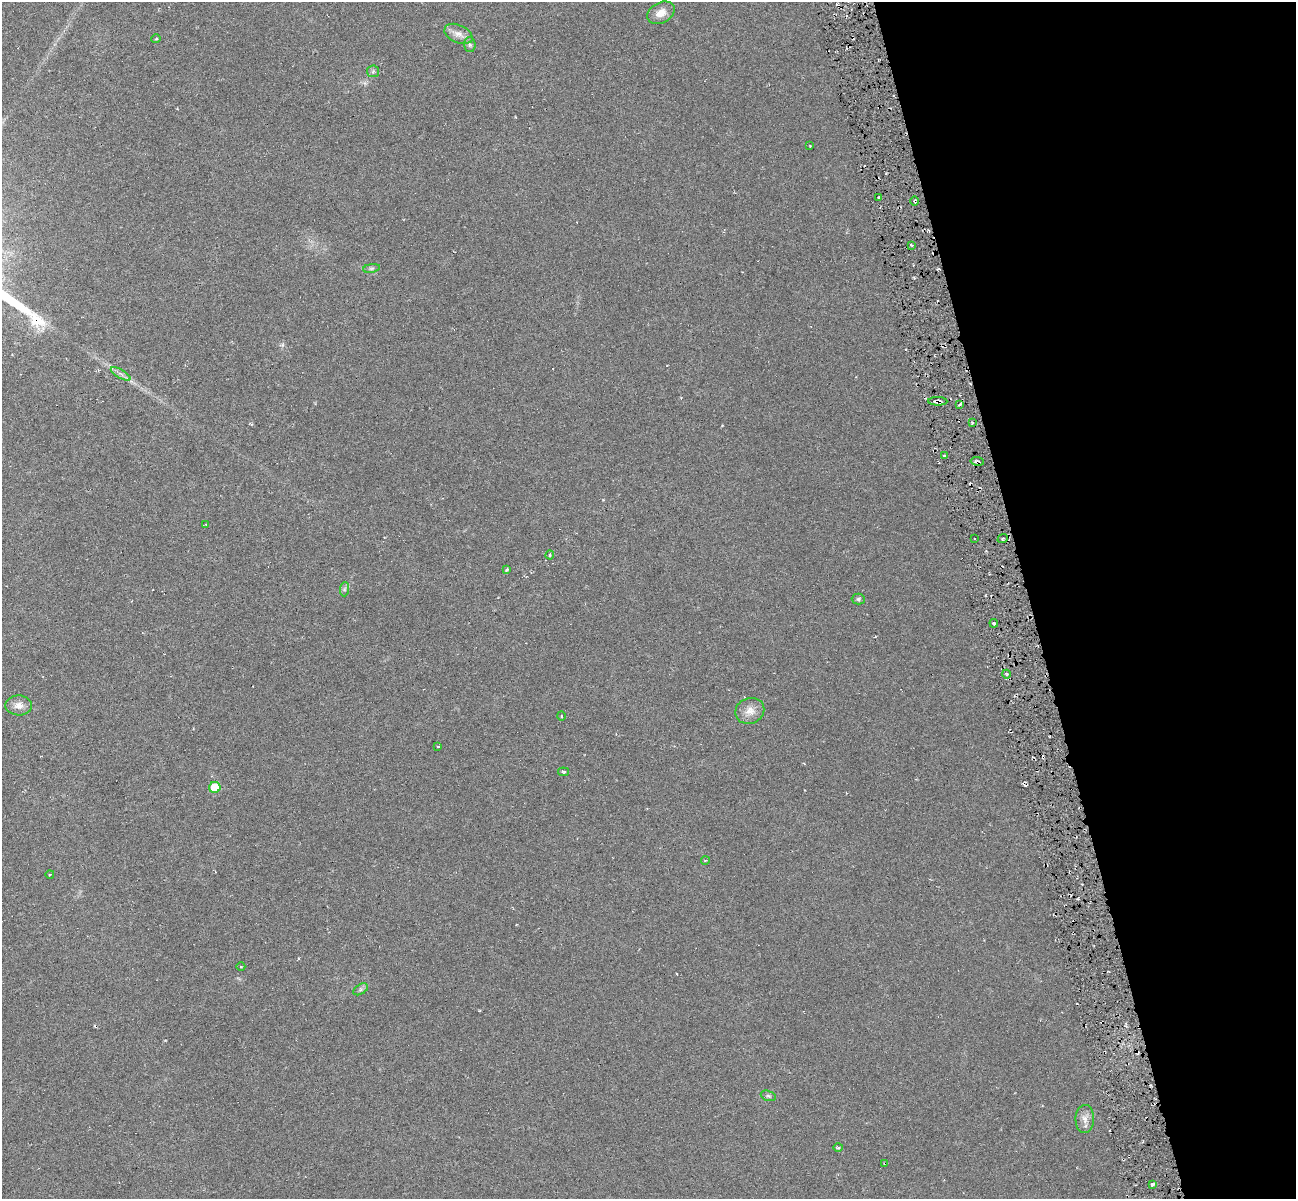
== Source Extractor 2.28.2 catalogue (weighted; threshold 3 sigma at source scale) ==
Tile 12 of 4 x 4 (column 4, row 3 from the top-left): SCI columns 3883-5176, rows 1292-2488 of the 5176 x 4928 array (HDU 1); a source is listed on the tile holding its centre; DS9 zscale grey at full resolution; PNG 1298 x 1201 px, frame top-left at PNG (2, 2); each listed source drawn as its Kron ellipse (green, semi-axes under 4 px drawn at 4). Shown black and unused: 21% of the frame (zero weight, under 3 of 6 exposures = <1% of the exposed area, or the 3 px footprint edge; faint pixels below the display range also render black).
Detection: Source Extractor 2.28.2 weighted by HDU 2 'WHT'; one run over the whole footprint, this tile lists its part. Background 0.00952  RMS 0.0053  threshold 0.0215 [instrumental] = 3 sigma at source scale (4.09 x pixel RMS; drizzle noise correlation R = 1.36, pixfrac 0.8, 0.0396/0.0396 arcsec/px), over >= 5 px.
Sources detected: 46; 6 cosmic-ray / hot-pixel residue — neither listed nor drawn; the other 40 listed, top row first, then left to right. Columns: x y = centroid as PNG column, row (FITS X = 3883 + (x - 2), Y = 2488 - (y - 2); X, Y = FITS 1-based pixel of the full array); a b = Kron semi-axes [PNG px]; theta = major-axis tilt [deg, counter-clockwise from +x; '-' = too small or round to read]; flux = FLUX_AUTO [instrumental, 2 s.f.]
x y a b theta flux
661 13 15 10 29 5.1
458 34 15 9 -25 3.6
156 39 5 3 - 0.45
470 45 7 6 - 1.1
373 71 6 6 - 0.94
810 146 3 2 - 0.35
879 197 2 2 - 0.49
915 201 4 3 - 0.7
912 245 3 2 - 0.58
371 268 8 4 9 1
121 374 11 3 -29 1.6
938 401 9 3 -2 2.2
959 405 4 2 - 0.71
972 423 4 3 - 0.47
945 455 4 2 - 0.63
977 461 6 3 -9 1.8
206 525 4 3 - 0.42
974 538 3 3 - 1.4
1003 538 5 3 - 0.65
550 555 4 4 - 0.49
507 569 3 3 - 0.59
344 589 7 4 88 0.99
858 599 6 5 - 0.93
994 623 4 3 - 0.63
1006 674 4 3 - 0.7
19 705 13 10 -3 3.9
750 711 15 12 22 4.9
561 716 4 3 - 0.43
438 746 3 2 - 0.59
564 772 5 4 - 0.68
215 787 5 5 - 14
705 860 4 3 - 0.37
50 874 4 3 - 0.41
241 967 4 3 - 0.41
361 989 8 5 32 1.1
768 1096 8 4 -19 1
1085 1119 14 9 88 3.4
838 1148 5 3 - 0.53
885 1163 3 3 - 0.49
1152 1184 3 3 - 1.2
Overlapping masked pixels (flux is a lower limit): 4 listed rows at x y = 915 201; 938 401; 977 461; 885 1163